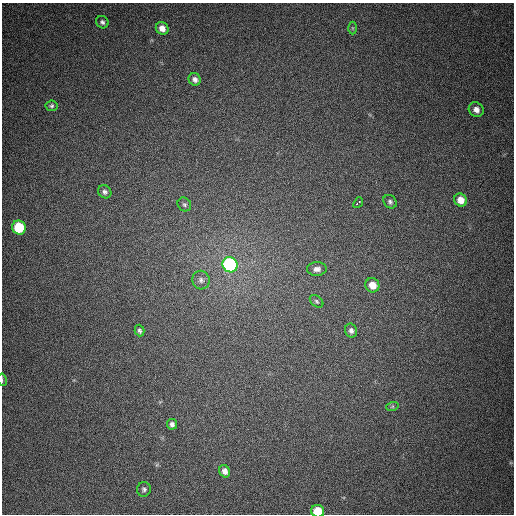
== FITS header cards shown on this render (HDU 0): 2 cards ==
NAXIS1  =                  512
NAXIS2  =                  512

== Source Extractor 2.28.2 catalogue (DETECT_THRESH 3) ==
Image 512 x 512 px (HDU 0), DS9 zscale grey, 1 PNG px = 1 image px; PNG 516 x 516 px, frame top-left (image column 1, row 512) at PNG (2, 3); each listed source drawn as its Kron ellipse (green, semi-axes under 4 px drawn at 4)
Background 376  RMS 9.2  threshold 27.5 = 3 sigma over >= 5 px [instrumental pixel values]
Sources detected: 25; all 25 listed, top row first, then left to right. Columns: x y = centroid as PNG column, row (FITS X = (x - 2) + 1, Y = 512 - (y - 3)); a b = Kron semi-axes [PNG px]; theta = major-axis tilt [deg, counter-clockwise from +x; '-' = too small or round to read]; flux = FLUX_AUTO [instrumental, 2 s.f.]
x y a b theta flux
102 22 6 6 - 1700
162 28 7 6 - 4300
352 28 6 4 -89 800
195 79 6 6 - 2400
51 106 6 5 - 1300
476 110 8 7 - 3800
105 192 7 6 - 1900
461 200 6 6 - 6800
390 202 7 6 - 1600
358 203 6 3 49 17000
184 204 7 6 - 1300
19 228 7 6 - 29000
230 265 8 7 - 120000
317 269 10 7 3 3100
201 280 9 8 - 2700
372 285 7 7 - 7600
317 301 8 5 -41 1300
139 331 6 5 - 1400
351 331 7 6 - 2100
2 380 6 2 -78 590
392 407 6 4 19 870
172 424 5 5 - 2000
225 471 6 5 - 3100
144 489 7 7 - 1600
318 511 6 6 - 17000
At the frame edge (FLAGS 8, measured only in part): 2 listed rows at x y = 2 380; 318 511